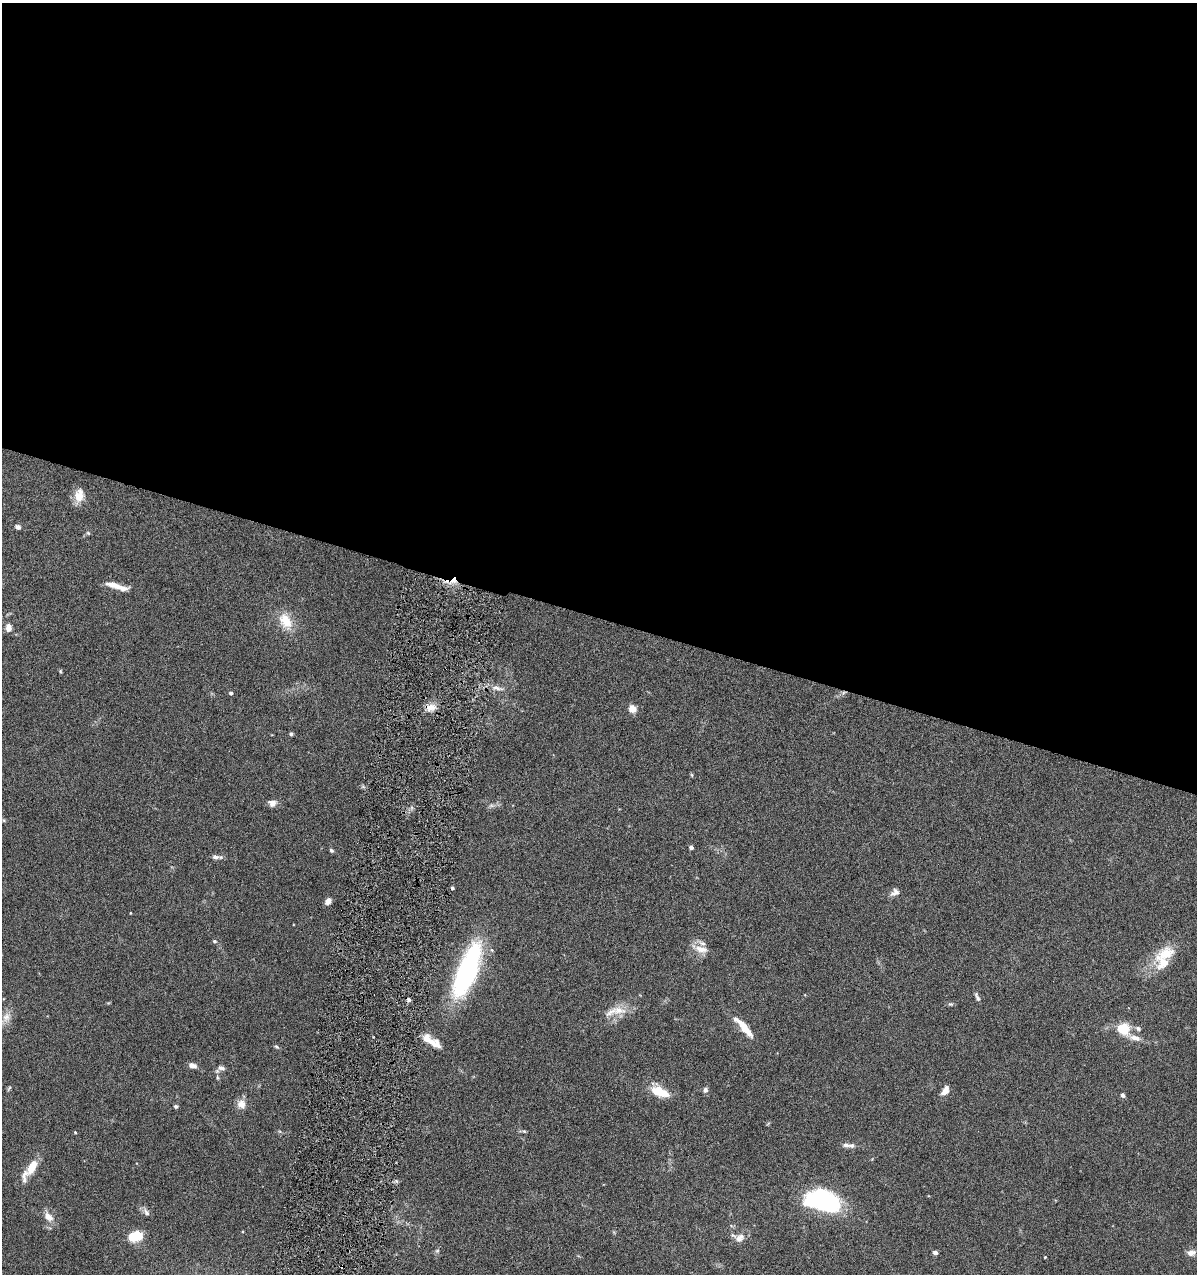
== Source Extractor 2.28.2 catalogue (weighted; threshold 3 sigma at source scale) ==
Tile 3 of 4 x 4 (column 3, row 1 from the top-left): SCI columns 2514-3708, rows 3815-5086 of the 5147 x 5088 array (HDU 1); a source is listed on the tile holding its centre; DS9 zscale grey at full resolution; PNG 1199 x 1276 px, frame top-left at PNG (2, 3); no overlay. Shown black and unused: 49% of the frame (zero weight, under 4 of 8 exposures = <1% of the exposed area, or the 3 px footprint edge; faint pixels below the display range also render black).
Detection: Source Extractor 2.28.2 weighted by HDU 2 'WHT'; one run over the whole footprint, this tile lists its part. Background 0.0995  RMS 0.0049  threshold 0.0201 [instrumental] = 3 sigma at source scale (4.09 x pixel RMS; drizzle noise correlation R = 1.36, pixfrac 0.8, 0.05/0.05 arcsec/px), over >= 5 px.
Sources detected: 71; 2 inside a brighter object's white glare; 2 cosmic-ray / hot-pixel residue — not listed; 8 inside a brighter listed object's ellipse — not listed separately; the other 59 listed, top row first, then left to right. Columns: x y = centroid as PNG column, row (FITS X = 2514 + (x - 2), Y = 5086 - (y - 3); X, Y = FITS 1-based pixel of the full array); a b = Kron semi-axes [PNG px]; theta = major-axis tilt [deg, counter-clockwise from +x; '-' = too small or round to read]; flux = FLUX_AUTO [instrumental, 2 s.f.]
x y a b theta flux
79 496 18 12 80 5.1
18 527 5 4 - 1.5
88 533 6 4 -44 0.59
453 581 12 8 34 4.6
114 585 21 7 -16 4.7
286 621 25 15 -60 9
9 628 8 6 87 3.1
60 671 5 4 - 0.48
497 688 21 7 -9 3.6
231 693 4 4 - 0.84
431 707 15 11 18 4.1
632 709 8 8 - 3.6
291 734 4 4 - 0.82
692 775 6 4 -88 0.49
272 803 11 8 -9 2.3
491 806 10 4 0 1.2
412 808 7 4 89 0.89
691 847 4 4 - 1.3
331 850 6 5 - 0.77
216 857 14 5 -4 1.8
452 888 3 3 - 0.8
895 892 13 8 32 2.3
328 901 7 5 55 2.8
130 913 3 2 - 0.28
214 941 6 5 - 0.72
701 949 19 10 -10 4.7
1166 954 27 17 19 11
467 969 56 22 69 69
977 997 11 4 -65 1.2
950 1004 6 5 - 0.72
618 1010 22 12 -5 7
6 1017 15 11 63 4.1
745 1028 24 7 -51 7.9
1123 1029 17 15 -48 8.9
431 1041 23 8 -32 6.4
276 1047 8 4 -36 0.72
192 1065 8 5 -18 2.5
221 1068 10 6 -14 1.9
217 1077 6 4 -72 0.64
9 1088 8 3 54 0.62
705 1090 6 6 - 1.4
945 1090 12 7 56 2.9
659 1092 20 10 -21 9.7
1123 1095 6 5 - 1
241 1104 13 11 -75 3.5
176 1106 5 5 - 0.78
524 1131 6 4 -18 0.57
75 1132 4 3 - 0.47
846 1145 11 7 -8 1.6
32 1167 17 7 60 9
824 1201 35 19 -17 55
146 1212 13 6 -57 1.8
48 1217 14 9 -44 3.9
135 1236 14 8 13 14
740 1238 14 11 36 3.4
437 1251 5 5 - 0.7
935 1252 4 4 - 1.9
1191 1253 11 7 5 2.8
1045 1257 3 3 - 0.36
Overlapping masked pixels (flux is a lower limit): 1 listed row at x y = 453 581